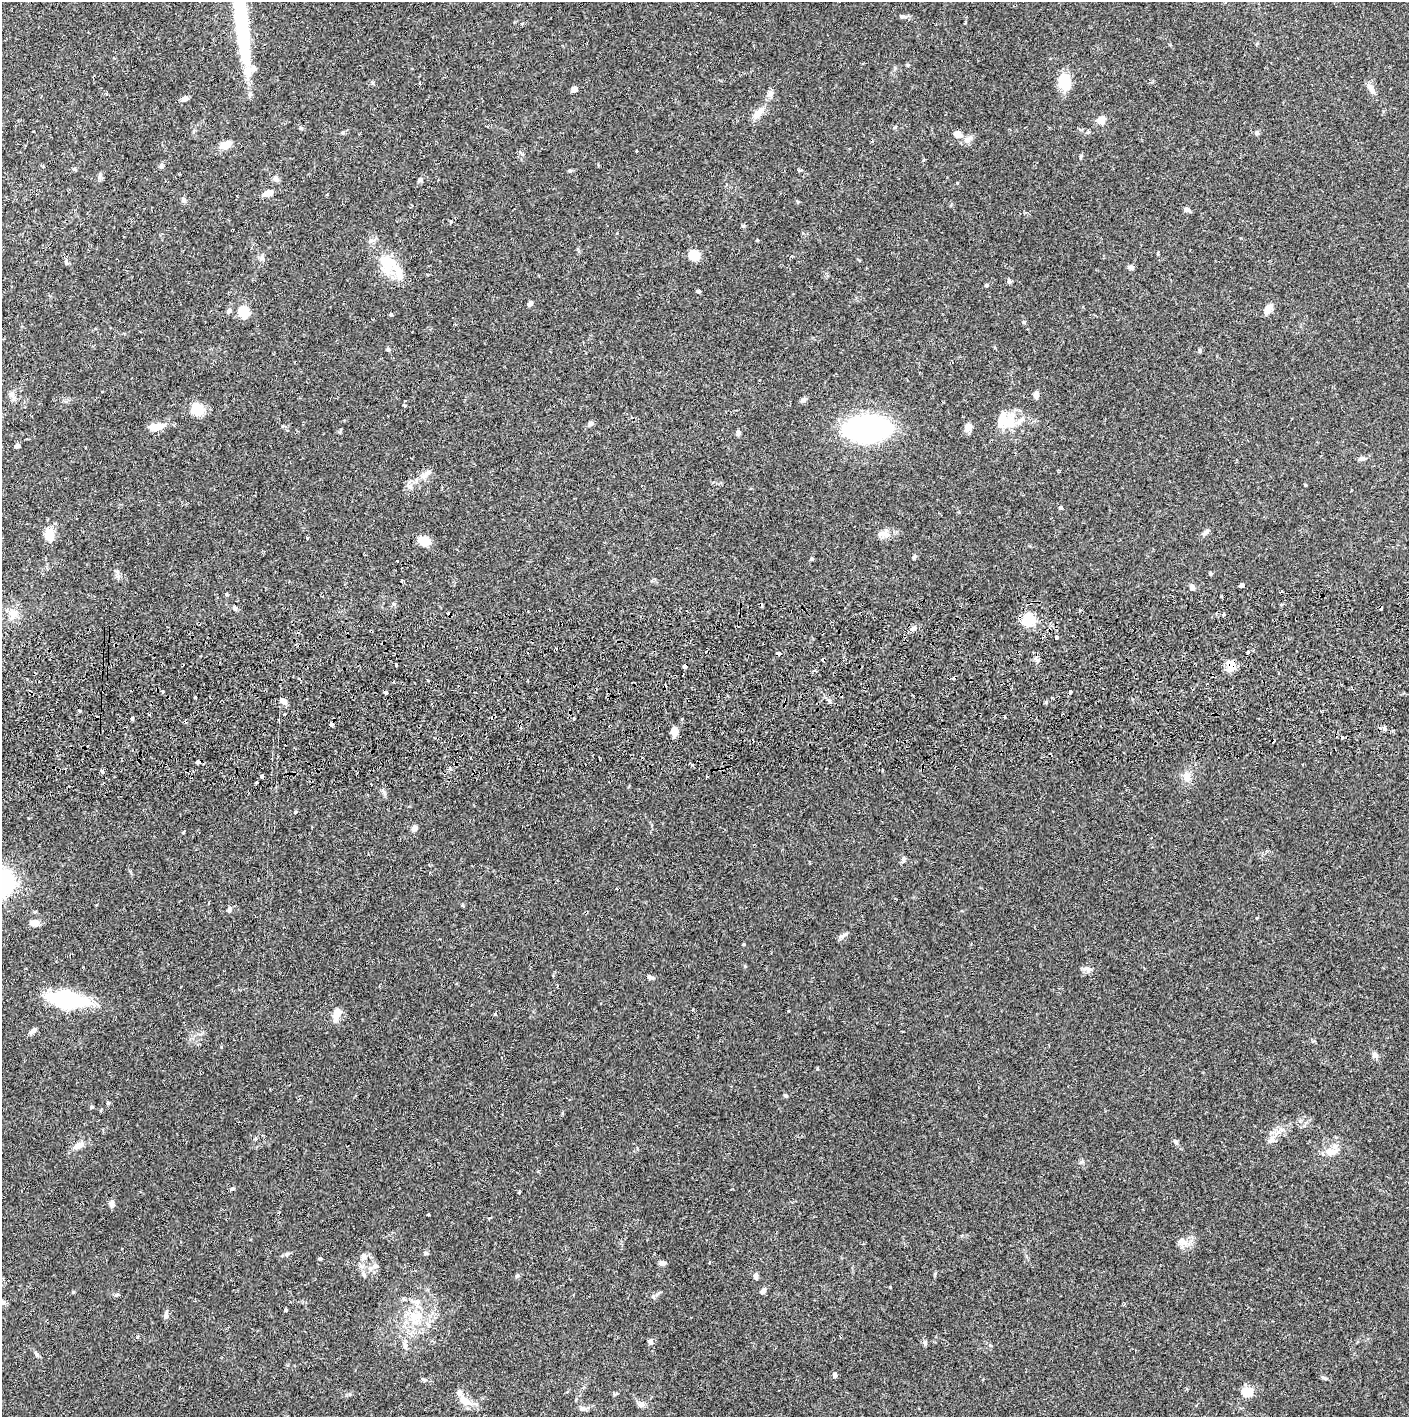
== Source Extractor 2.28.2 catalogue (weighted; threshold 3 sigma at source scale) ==
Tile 5 of 3 x 3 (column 2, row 2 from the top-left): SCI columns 1410-2816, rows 1471-2885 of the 4229 x 4357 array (HDU 1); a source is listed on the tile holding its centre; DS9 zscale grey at full resolution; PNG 1411 x 1419 px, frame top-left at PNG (2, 2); no overlay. Shown black and unused: <1% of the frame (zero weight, under 2 of 3 exposures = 3% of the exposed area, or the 3 px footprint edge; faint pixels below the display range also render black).
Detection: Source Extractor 2.28.2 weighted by HDU 2 'WHT'; one run over the whole footprint, this tile lists its part. Background 0.0681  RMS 0.0049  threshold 0.0219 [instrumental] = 3 sigma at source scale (4.5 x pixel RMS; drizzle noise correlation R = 1.50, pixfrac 1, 0.05/0.05 arcsec/px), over >= 5 px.
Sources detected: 176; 3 inside a brighter object's white glare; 16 cosmic-ray / hot-pixel residue — not listed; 5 inside a brighter listed object's ellipse — not listed separately; the other 152 listed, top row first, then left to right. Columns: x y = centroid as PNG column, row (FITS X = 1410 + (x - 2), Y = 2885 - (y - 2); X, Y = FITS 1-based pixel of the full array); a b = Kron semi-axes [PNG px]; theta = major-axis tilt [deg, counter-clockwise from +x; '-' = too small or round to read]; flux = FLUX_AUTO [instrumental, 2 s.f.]
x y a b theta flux
903 16 11 4 0 1.2
242 24 86 14 -84 52
373 83 6 3 -71 0.6
419 83 3 2 - 0.55
1064 83 17 13 -72 12
574 89 5 5 - 2.6
1371 89 17 6 -60 2.8
770 94 10 8 61 1.9
185 98 7 6 - 1.8
758 113 20 9 51 4.6
1101 120 10 9 - 3.9
301 128 6 4 -2 0.6
1257 133 6 5 - 0.93
958 134 12 8 -29 3.2
225 145 10 7 22 5.4
1080 156 7 3 81 0.58
161 165 7 5 68 0.91
74 169 6 4 17 0.65
570 171 6 4 0 0.66
99 176 10 4 79 0.96
276 179 10 7 -61 1.7
420 180 7 4 9 0.92
268 193 10 6 18 3.9
184 200 8 6 -60 1.3
1186 209 7 5 -10 1.7
450 222 4 3 - 0.57
743 226 5 4 - 0.63
757 240 4 3 - 0.41
694 255 7 7 - 14
262 258 9 4 81 1.1
66 262 8 4 -74 0.87
387 266 36 15 -66 14
1131 267 6 5 - 1.8
1009 281 8 5 -83 0.97
986 285 5 4 - 0.67
698 291 5 4 - 0.68
530 303 6 4 45 2
1268 309 12 7 57 3.9
229 311 6 5 - 1.4
244 311 11 10 - 10
391 314 4 4 - 0.66
1024 322 5 4 - 0.59
388 349 6 4 70 0.71
1200 351 6 4 -73 0.55
11 395 9 8 - 2
1036 395 9 5 88 1.9
804 400 7 5 25 1.5
405 401 3 2 - 0.64
404 406 3 3 - 0.63
197 409 13 13 - 9.5
1006 420 28 21 -15 14
591 423 8 6 33 1.2
156 427 18 9 10 6.1
968 427 11 9 41 2.8
867 429 29 16 2 150
738 433 6 5 - 1.3
17 446 5 5 - 1.2
1362 458 9 6 11 1.5
426 474 7 5 45 1.5
1060 508 4 4 - 0.9
1205 532 12 5 41 1.5
49 534 17 10 -77 6.5
886 534 13 9 -24 3.4
307 538 4 3 - 0.48
424 541 13 9 -15 5.8
914 557 7 4 66 0.89
811 559 5 3 - 0.49
397 561 3 3 - 1.4
1210 574 5 3 - 0.6
401 581 3 3 - 1
1242 585 5 4 - 1.2
1192 587 6 6 - 1.6
235 608 6 5 - 1
14 613 13 11 74 4.9
1223 614 3 3 - 1.9
1028 620 14 13 - 11
913 628 6 6 - 1.4
1057 637 4 3 - 2.7
1247 652 3 3 - 2
778 653 3 3 - 5.1
1037 660 7 5 69 1.3
396 665 3 3 - 1.8
1231 666 17 10 -76 4.5
684 667 4 3 - 1.7
955 678 4 3 - 1.5
163 691 3 3 - 1.5
386 693 3 3 - 2.5
283 701 8 6 -16 2.2
1005 717 3 2 - 0.41
574 718 3 3 - 1.2
682 719 4 3 - 0.6
1384 728 7 5 -76 1
674 732 8 7 - 4.6
198 762 4 3 - 2.8
882 770 4 2 - 0.45
102 771 5 4 - 0.67
262 776 3 3 - 35
1187 777 12 8 84 4.3
295 812 5 4 - 0.64
414 828 7 6 - 2.4
903 859 8 6 79 1.1
229 909 6 5 - 1.3
35 923 7 6 - 4.8
843 936 13 4 34 1.3
1085 969 9 4 -7 1.4
650 977 11 4 -14 1.1
67 999 43 15 -6 42
337 1014 17 7 75 4.9
495 1014 5 4 - 0.44
33 1031 11 5 44 1.6
1375 1055 8 7 - 2
786 1095 5 5 - 0.69
108 1103 5 4 - 0.62
91 1107 5 4 - 0.61
1272 1140 9 8 - 2.4
1176 1142 7 5 -47 1.1
79 1145 14 8 22 3.6
1329 1151 11 10 - 4.1
233 1188 7 4 7 0.72
519 1192 4 3 - 0.42
112 1203 11 6 80 1.5
428 1214 3 3 - 0.47
489 1218 4 3 - 0.48
1182 1241 11 8 -46 2.7
426 1253 6 5 - 0.78
287 1254 7 5 23 1
363 1257 12 6 75 2.2
320 1259 4 4 - 0.82
709 1262 3 2 - 0.52
662 1263 7 6 - 1.6
376 1266 9 6 0 1.7
755 1276 8 5 -89 1.4
890 1287 4 3 - 0.35
763 1291 7 5 61 2
73 1292 4 4 - 0.43
117 1295 7 4 9 0.74
653 1296 6 5 - 0.89
2 1302 9 7 -2 1.7
417 1302 7 6 - 1.6
286 1310 3 3 - 0.63
166 1316 8 6 84 2.1
414 1316 19 14 -25 10
650 1342 7 6 - 1.4
925 1343 6 5 - 1
405 1346 10 6 -75 1.7
37 1354 7 5 -67 0.9
835 1375 6 5 - 1.4
1324 1378 8 4 -35 0.8
1247 1392 9 8 - 8.5
464 1400 21 10 -45 5.1
641 1404 9 7 15 1.7
583 1409 8 7 - 1.4
Overlapping masked pixels (flux is a lower limit): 6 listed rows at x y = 778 653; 1231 666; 684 667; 955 678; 198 762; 262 776
Isophote crosses this tile's border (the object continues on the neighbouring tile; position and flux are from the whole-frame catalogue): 2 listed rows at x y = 242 24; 2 1302
Unlisted compact peaks at least as high as the median listed source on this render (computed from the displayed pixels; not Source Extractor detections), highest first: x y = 817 1069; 798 202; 517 1276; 1081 1162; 744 944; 195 698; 935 1273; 409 486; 183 832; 423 1379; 957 183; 908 65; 1305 485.